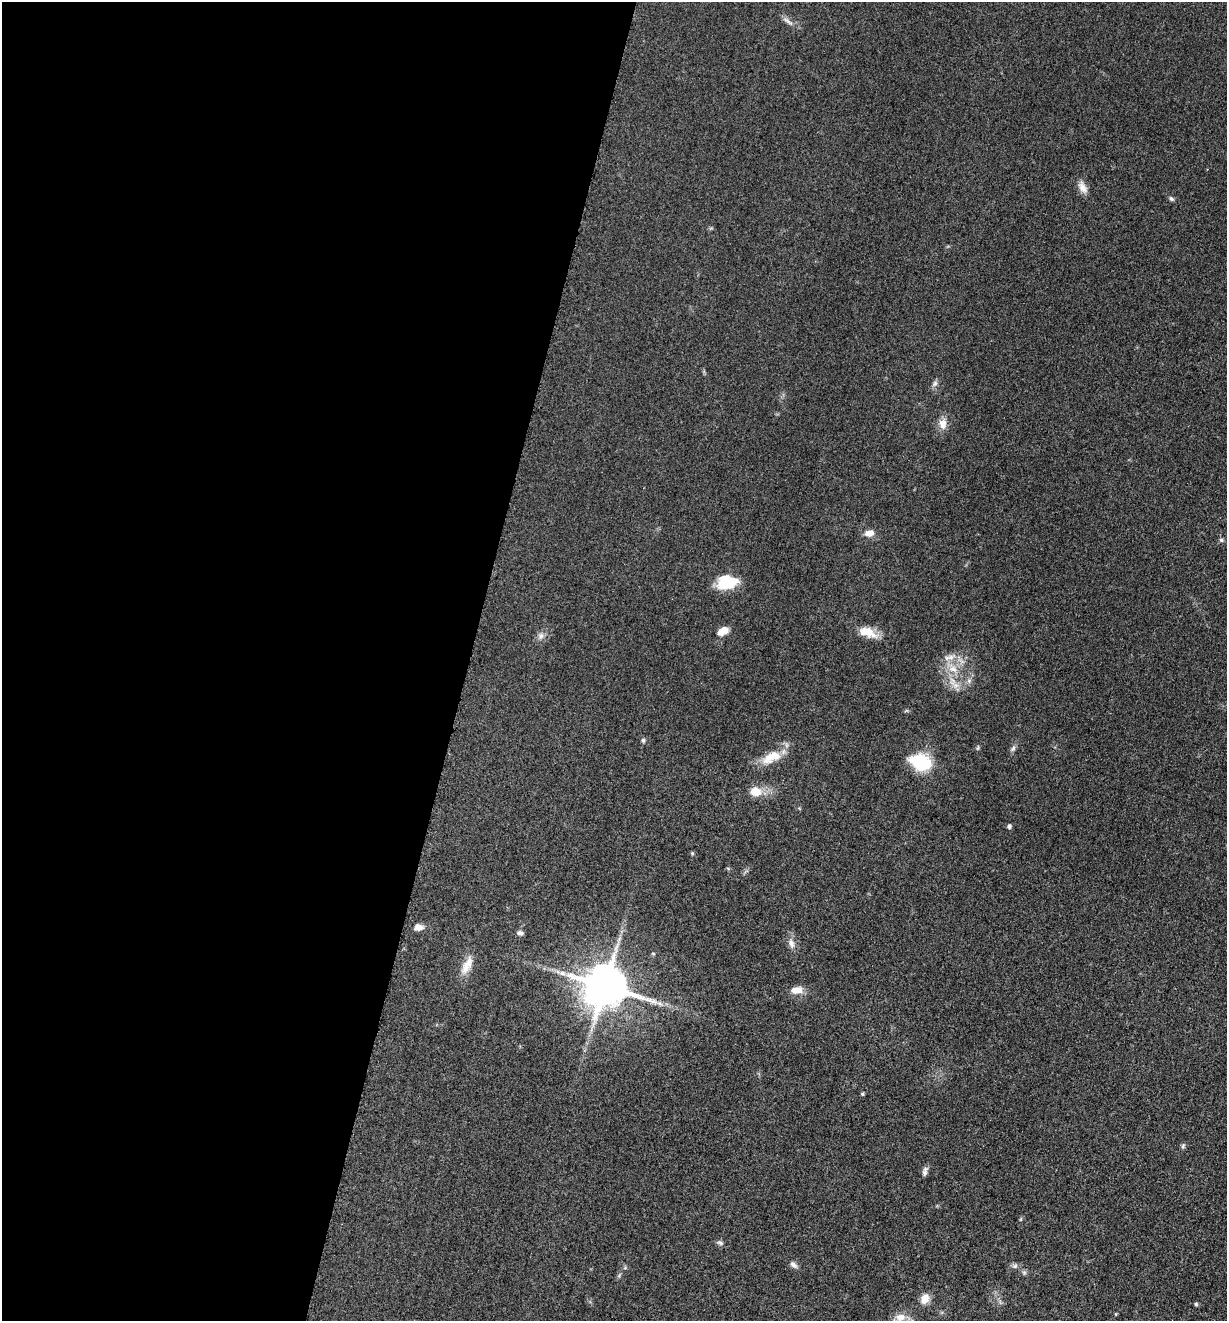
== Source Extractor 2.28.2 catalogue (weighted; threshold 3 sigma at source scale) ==
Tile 5 of 4 x 4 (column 1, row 2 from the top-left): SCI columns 264-1488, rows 2649-3967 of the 5304 x 5292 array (HDU 1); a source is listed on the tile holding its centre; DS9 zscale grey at full resolution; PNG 1229 x 1323 px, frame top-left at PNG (2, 2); no overlay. Shown black and unused: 38% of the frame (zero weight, under 3 of 5 exposures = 1% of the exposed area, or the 3 px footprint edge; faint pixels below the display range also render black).
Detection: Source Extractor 2.28.2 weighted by HDU 2 'WHT'; one run over the whole footprint, this tile lists its part. Background 0.0509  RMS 0.0056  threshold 0.0251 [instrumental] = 3 sigma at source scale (4.5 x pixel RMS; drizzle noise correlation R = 1.50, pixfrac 1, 0.05/0.05 arcsec/px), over >= 5 px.
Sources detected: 40; all 40 listed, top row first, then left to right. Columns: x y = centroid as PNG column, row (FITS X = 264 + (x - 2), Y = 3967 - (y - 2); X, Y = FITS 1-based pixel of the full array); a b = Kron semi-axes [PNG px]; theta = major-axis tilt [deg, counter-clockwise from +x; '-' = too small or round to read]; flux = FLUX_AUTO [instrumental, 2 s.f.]
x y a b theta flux
788 21 17 5 -34 2.6
1082 187 17 9 -65 4.2
1171 199 7 4 -44 1.1
935 383 9 6 74 1.7
943 424 14 10 -86 4.9
869 533 11 8 8 4.5
1221 540 6 5 - 1
727 582 18 12 8 24
723 631 11 7 29 7
867 632 24 12 -21 9.1
541 636 10 8 73 2.5
949 657 18 6 12 4.1
953 669 14 10 -17 6.3
955 685 19 7 -37 4.9
643 740 6 5 - 0.98
978 748 6 4 71 0.72
1013 748 9 5 63 1.5
771 757 29 14 23 12
920 762 20 14 -20 32
755 792 11 9 0 8.9
1009 826 6 5 - 1.3
692 853 5 4 - 0.64
419 927 11 8 3 3.2
520 933 8 6 -5 1.6
791 943 14 8 -69 3.4
653 953 5 3 - 0.52
467 966 27 10 64 7.4
605 986 15 14 - 1500
797 990 15 9 7 5.2
660 1003 9 4 -19 1.7
862 1094 4 4 - 0.77
1183 1146 7 5 69 1
925 1171 12 6 76 2
720 1243 9 5 -14 1.3
793 1265 11 6 -42 2
1015 1266 8 6 3 1.6
1024 1272 7 4 -19 1
925 1299 12 9 75 6
1196 1304 5 5 - 0.79
900 1317 16 11 9 5.8